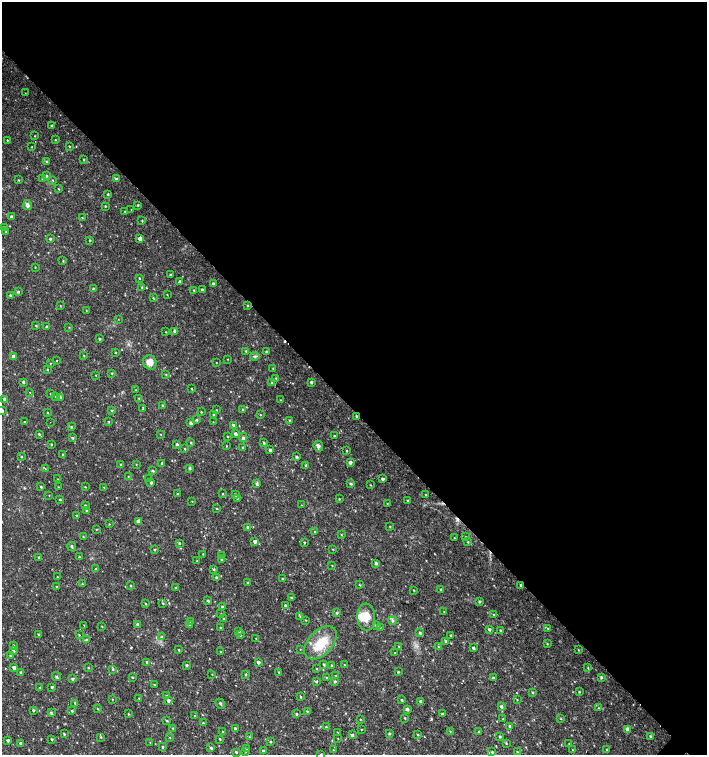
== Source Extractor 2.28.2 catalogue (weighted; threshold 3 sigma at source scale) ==
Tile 3 of 4 x 4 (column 3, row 1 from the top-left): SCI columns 3044-4453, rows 4518-6023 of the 6023 x 6029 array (HDU 1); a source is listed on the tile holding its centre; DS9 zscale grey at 2 x 2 block average (1 PNG px = mean of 2 x 2 image px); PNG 709 x 757 px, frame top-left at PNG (2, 2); each listed source drawn as its Kron ellipse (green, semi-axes under 4 px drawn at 4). Shown black and unused: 54% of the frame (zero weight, under 2 of 3 exposures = <1% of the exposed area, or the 3 px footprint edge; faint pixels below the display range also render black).
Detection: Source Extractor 2.28.2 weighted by HDU 2 'WHT'; one run over the whole footprint, this tile lists its part. Background 0.0179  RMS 0.0033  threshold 0.0149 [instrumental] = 3 sigma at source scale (4.5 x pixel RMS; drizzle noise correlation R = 1.50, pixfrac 1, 0.0396/0.0396 arcsec/px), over >= 5 px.
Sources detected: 355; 1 inside a brighter object's white glare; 4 cosmic-ray / hot-pixel residue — neither listed nor drawn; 1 coinciding with a brighter row at this scale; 4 inside a brighter listed object's ellipse — not listed separately; the other 345 listed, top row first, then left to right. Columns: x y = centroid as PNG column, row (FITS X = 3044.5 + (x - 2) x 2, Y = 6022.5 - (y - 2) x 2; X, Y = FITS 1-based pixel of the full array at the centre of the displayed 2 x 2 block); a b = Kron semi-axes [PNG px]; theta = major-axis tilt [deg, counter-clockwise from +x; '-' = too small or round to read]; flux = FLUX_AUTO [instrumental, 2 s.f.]
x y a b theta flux
25 93 2 2 - 0.27
52 126 3 2 - 1.2
35 136 2 2 - 0.4
7 140 3 2 - 0.44
55 140 2 2 - 0.53
69 146 2 2 - 0.58
32 147 2 2 - 0.32
84 159 2 2 - 1.1
46 162 3 3 - 0.61
46 176 3 2 - 0.65
43 179 3 2 - 1
116 179 3 3 - 1.3
18 180 3 2 - 0.41
53 180 3 2 - 0.45
58 189 3 2 - 0.48
108 194 3 3 - 0.79
27 205 5 4 - 2.1
138 205 3 2 - 0.58
105 206 3 2 - 0.62
131 210 2 2 - 0.35
125 211 2 2 - 0.68
11 216 3 3 - 1.1
82 218 3 2 - 0.43
142 221 2 2 - 0.51
4 227 3 2 - 0.97
6 232 3 2 - 0.58
50 239 2 2 - 0.86
140 239 3 3 - 3
90 240 3 2 - 0.62
63 261 3 2 - 0.49
35 267 2 2 - 0.36
170 274 3 2 - 0.57
139 278 3 2 - 0.59
180 281 3 3 - 0.88
213 284 3 3 - 1.5
142 287 3 2 - 0.61
93 288 3 2 - 0.61
202 289 3 2 - 0.88
193 290 3 2 - 0.46
18 292 3 3 - 0.91
10 295 2 2 - 1.1
167 295 3 2 - 0.4
153 298 3 2 - 0.65
60 305 2 2 - 0.39
247 305 3 3 - 0.66
86 310 3 2 - 0.32
118 319 2 2 - 0.22
36 325 3 2 - 0.54
46 327 3 3 - 0.82
69 327 2 2 - 0.33
174 331 3 3 - 1.5
165 332 2 2 - 0.37
99 339 3 2 - 0.94
246 351 3 3 - 0.76
115 352 2 2 - 0.52
266 352 2 2 - 0.92
14 356 3 3 - 2.7
84 356 3 2 - 0.51
255 356 5 3 - 1.1
228 359 2 2 - 0.36
57 361 2 2 - 0.37
150 362 7 6 - 6.4
216 362 2 2 - 0.27
50 363 2 2 - 0.39
273 368 3 2 - 0.61
47 370 2 2 - 0.46
112 373 2 2 - 0.53
166 374 3 2 - 0.46
96 375 2 2 - 0.31
276 378 3 3 - 0.63
23 382 3 3 - 1.3
311 382 3 2 - 1.3
272 383 3 2 - 0.63
191 389 3 2 - 0.48
136 390 2 2 - 0.49
30 392 2 2 - 0.37
50 394 2 2 - 0.54
56 397 3 2 - 0.48
60 397 3 3 - 1
139 398 3 2 - 0.48
5 399 3 3 - 2.7
280 400 3 2 - 0.33
162 405 3 2 - 0.54
143 408 4 2 - 0.81
112 410 3 2 - 0.76
216 410 3 2 - 0.35
243 410 3 2 - 0.67
2 411 3 3 - 2.3
201 412 3 2 - 0.5
47 413 3 2 - 0.48
214 414 3 3 - 1.4
260 415 2 2 - 0.43
356 416 3 2 - 0.87
196 420 3 3 - 0.75
289 420 3 2 - 0.57
108 421 3 2 - 0.5
24 422 2 2 - 0.32
50 422 2 2 - 0.29
213 422 2 2 - 0.44
191 423 4 3 - 2.1
233 425 3 3 - 1.1
71 427 3 3 - 0.89
39 434 3 2 - 0.81
161 434 3 2 - 0.33
235 434 3 3 - 1.9
227 436 2 2 - 0.58
334 436 2 2 - 0.46
243 437 4 4 - 1.3
72 438 3 3 - 0.98
191 443 3 2 - 0.79
264 443 3 3 - 0.72
51 444 2 2 - 0.66
177 444 3 3 - 1
226 446 2 2 - 0.43
318 446 5 4 - 2
243 447 3 2 - 0.72
185 449 3 2 - 0.55
270 450 3 2 - 1.6
347 451 3 2 - 0.53
63 454 3 2 - 0.65
21 457 2 2 - 0.55
297 457 3 3 - 1.1
350 462 3 3 - 2.3
162 463 3 2 - 0.68
120 464 2 2 - 0.5
136 464 3 2 - 0.34
306 465 3 2 - 0.99
45 468 3 2 - 0.53
189 468 3 3 - 0.72
153 471 3 3 - 0.79
128 476 2 2 - 0.36
58 479 2 2 - 0.32
149 479 3 2 - 0.39
383 479 3 2 - 1.5
151 483 4 3 - 0.95
257 483 4 3 - 1.4
351 484 3 3 - 1.1
370 485 2 2 - 0.39
41 487 3 2 - 0.86
58 487 3 2 - 0.41
85 487 3 2 - 0.36
104 487 3 2 - 0.38
177 494 3 2 - 0.67
223 494 3 2 - 0.48
49 495 2 2 - 0.27
235 495 3 3 - 1.1
426 495 2 2 - 0.31
237 498 3 3 - 0.7
60 499 3 2 - 0.79
339 499 3 2 - 0.47
192 501 2 2 - 0.37
408 501 2 2 - 1.1
387 503 3 2 - 0.48
85 505 3 2 - 0.83
301 505 2 2 - 0.27
216 508 2 2 - 0.43
87 510 3 2 - 1.1
77 515 3 2 - 0.77
138 521 4 3 - 1.8
109 524 3 2 - 0.35
248 527 3 3 - 1.6
390 527 3 2 - 0.54
96 529 3 2 - 0.36
315 532 3 2 - 0.56
341 534 3 2 - 0.47
83 536 3 2 - 0.51
465 537 2 2 - 0.58
454 538 2 2 - 0.37
255 541 3 3 - 2
304 542 3 2 - 0.64
468 542 3 2 - 0.52
179 543 2 2 - 0.94
72 546 5 3 - 1.3
333 549 3 2 - 0.41
154 550 3 3 - 0.64
203 554 2 2 - 0.38
222 556 3 3 - 0.8
38 557 3 2 - 0.61
79 557 2 2 - 0.57
222 560 3 3 - 1.3
197 561 2 2 - 0.29
376 563 3 3 - 1.5
332 566 3 2 - 0.37
96 569 3 2 - 0.87
214 569 3 3 - 0.89
57 576 2 2 - 0.51
217 578 4 3 - 1.6
282 579 3 2 - 0.61
248 583 3 2 - 0.64
82 584 3 2 - 0.7
359 585 3 2 - 0.54
521 585 3 3 - 1
56 586 3 2 - 0.49
131 586 3 2 - 0.55
175 588 2 2 - 0.64
441 589 3 2 - 1.1
414 590 3 2 - 0.41
291 597 3 3 - 0.82
208 601 3 3 - 1.1
479 601 3 2 - 0.97
163 603 3 3 - 0.62
146 604 3 2 - 0.54
285 605 2 2 - 1.1
223 607 3 3 - 0.95
444 611 2 2 - 0.4
336 613 3 3 - 0.69
221 614 3 2 - 0.44
494 615 3 3 - 0.92
300 617 3 2 - 0.56
366 617 13 9 -86 10
223 618 2 2 - 0.42
305 620 3 2 - 0.41
393 621 4 3 - 1.2
191 622 3 3 - 1.3
137 624 3 3 - 1.3
84 625 2 2 - 0.29
189 625 4 3 - 0.93
102 626 2 2 - 0.36
377 626 3 3 - 1.1
380 627 2 2 - 0.5
221 628 3 2 - 1.1
547 628 2 2 - 0.37
489 629 3 3 - 1.3
501 630 3 2 - 1
239 631 3 3 - 0.79
420 633 3 3 - 1
39 634 4 2 - 0.79
79 635 2 2 - 0.6
240 635 3 2 - 0.61
451 635 2 2 - 0.51
162 637 3 3 - 0.93
256 638 2 2 - 0.35
86 640 4 3 - 0.97
446 641 3 3 - 1.5
320 643 20 12 46 20
547 644 3 2 - 0.53
14 646 3 2 - 0.92
399 647 3 2 - 0.7
438 647 2 2 - 0.53
473 648 2 2 - 1.5
300 649 2 2 - 0.33
178 650 3 2 - 0.5
578 650 3 2 - 0.48
13 651 3 3 - 1.4
221 652 3 2 - 0.33
395 653 2 2 - 0.38
10 656 3 2 - 0.77
147 662 3 3 - 1.2
258 662 3 2 - 2.2
324 664 3 3 - 0.87
186 665 2 2 - 1.2
344 665 2 2 - 0.38
332 666 3 2 - 0.88
14 667 3 2 - 2.6
88 667 3 2 - 0.47
588 668 3 3 - 0.62
113 669 3 3 - 0.71
317 669 3 2 - 0.36
21 672 3 3 - 1.1
279 672 3 2 - 0.76
398 672 2 2 - 0.72
212 674 3 2 - 0.32
246 674 4 2 - 0.62
336 676 2 2 - 0.31
56 677 5 2 - 1.3
132 677 3 2 - 0.53
326 677 3 2 - 0.48
601 677 3 3 - 1.2
493 678 3 2 - 1.2
72 679 4 3 - 1.4
316 681 3 3 - 0.91
335 681 3 3 - 1.1
154 685 2 2 - 0.53
40 687 3 2 - 0.4
52 687 2 2 - 0.95
533 692 3 3 - 0.81
579 692 3 2 - 0.71
167 696 3 3 - 0.66
300 697 3 2 - 0.65
139 698 2 2 - 0.33
112 699 2 2 - 0.35
168 700 4 3 - 1.3
402 700 3 3 - 0.87
517 700 3 2 - 0.46
421 701 2 2 - 1.6
75 703 3 2 - 1.1
220 704 5 3 - 1.1
501 706 3 3 - 1.7
599 708 2 2 - 0.43
97 709 2 2 - 0.43
407 709 3 3 - 1.9
33 710 3 3 - 0.98
72 711 3 2 - 1.1
307 711 3 2 - 0.57
51 712 4 3 - 0.91
128 714 2 2 - 0.57
296 714 3 2 - 0.9
442 714 2 2 - 1.3
195 716 3 2 - 0.52
405 718 3 2 - 0.56
360 719 2 2 - 0.43
503 719 2 2 - 0.39
561 719 3 2 - 0.45
167 721 3 2 - 0.58
203 723 3 2 - 0.69
510 726 3 2 - 2.8
326 727 3 2 - 0.86
173 728 3 3 - 0.77
235 729 3 2 - 1.5
361 729 2 2 - 0.49
627 729 3 3 - 3.7
450 731 3 2 - 0.49
223 732 3 3 - 0.84
337 732 3 2 - 0.35
479 732 3 2 - 1
389 733 3 2 - 0.91
64 734 3 2 - 0.65
417 734 3 2 - 0.73
352 735 3 3 - 1.6
650 736 3 3 - 0.95
101 737 3 2 - 0.59
170 737 2 2 - 0.32
249 737 3 3 - 0.56
500 737 3 2 - 0.86
338 738 2 2 - 0.33
52 739 3 2 - 0.71
220 739 2 2 - 0.65
8 740 2 2 - 1.7
150 742 3 2 - 0.32
271 742 3 2 - 0.55
20 743 3 3 - 1.2
506 743 3 2 - 0.53
569 744 2 2 - 0.39
162 747 3 2 - 0.76
211 748 3 2 - 1.4
246 748 3 2 - 0.66
607 749 3 2 - 0.61
333 750 2 2 - 0.43
573 750 3 2 - 0.48
246 751 3 2 - 0.49
263 751 3 3 - 1.1
236 752 2 2 - 0.99
492 752 3 3 - 0.66
517 752 3 2 - 0.64
321 754 2 2 - 0.73
Overlapping masked pixels (flux is a lower limit): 2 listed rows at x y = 356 416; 521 585
Isophote crosses this tile's border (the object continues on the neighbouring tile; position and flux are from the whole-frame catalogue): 3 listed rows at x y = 2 411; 246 748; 321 754
Diffuse or blended objects may show on this block-average render without a row.